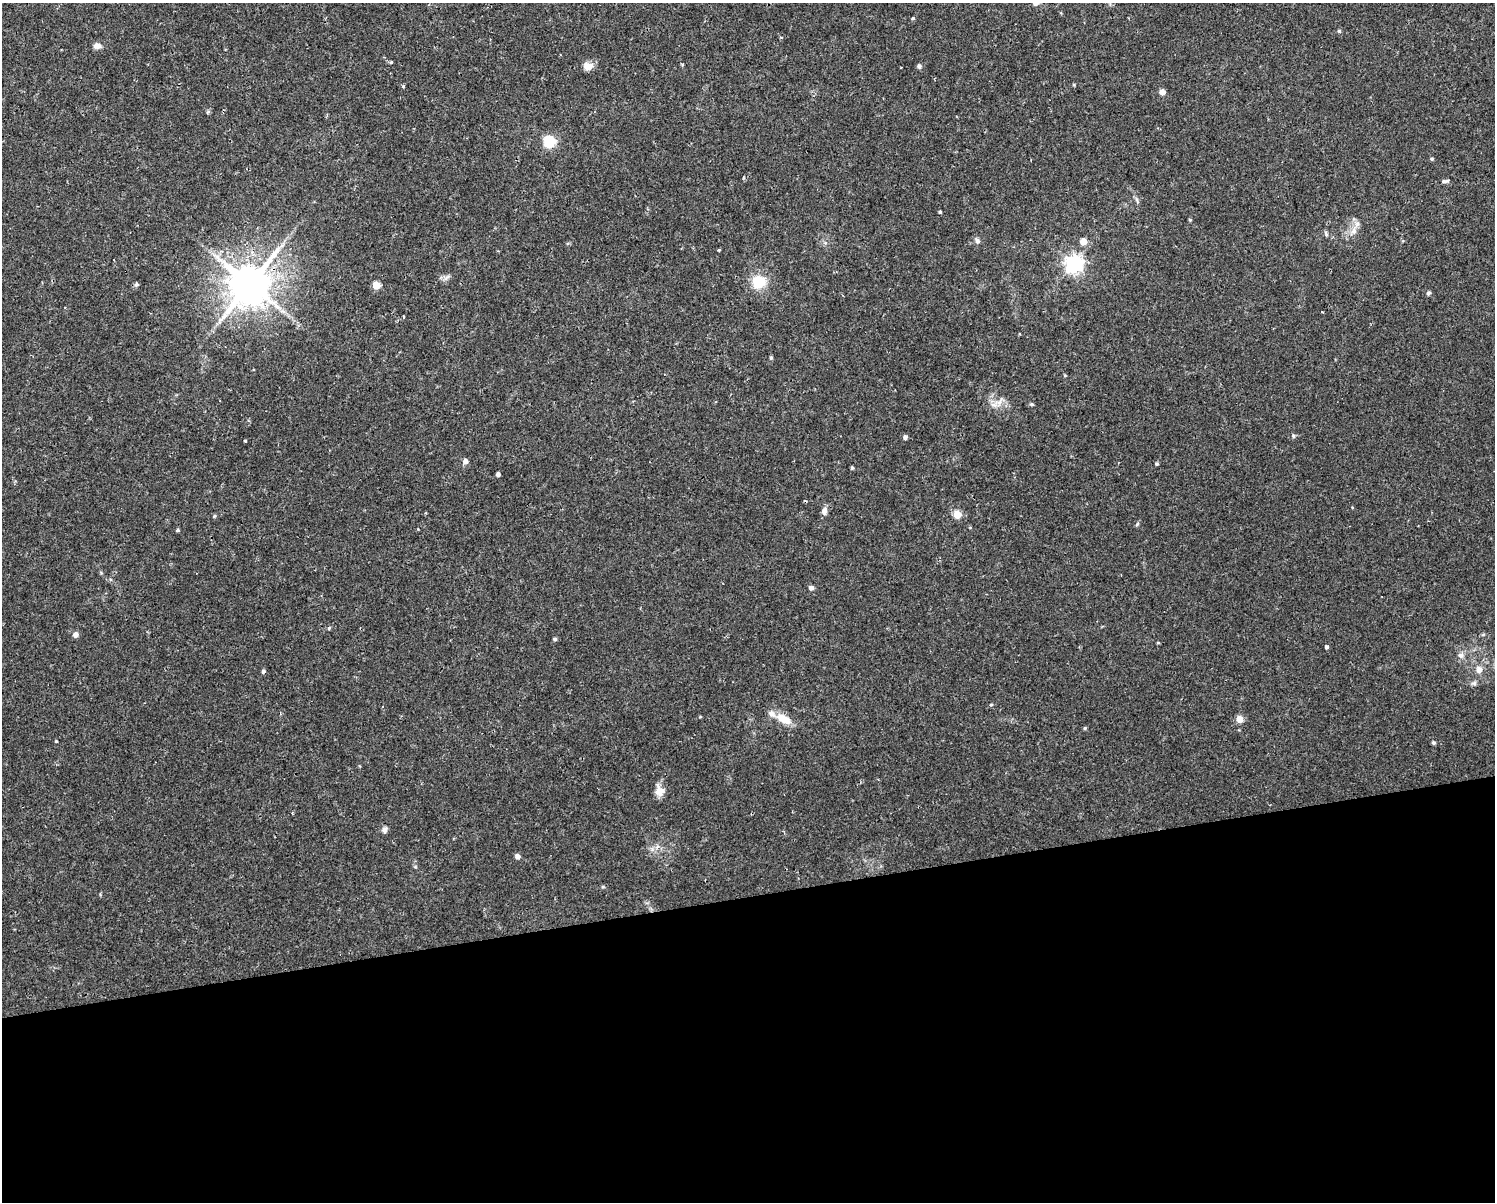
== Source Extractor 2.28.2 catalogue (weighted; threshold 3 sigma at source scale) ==
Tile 11 of 3 x 4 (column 2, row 4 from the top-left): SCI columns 1561-3053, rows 1-1200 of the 4573 x 4799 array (HDU 1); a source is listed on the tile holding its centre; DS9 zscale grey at full resolution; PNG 1497 x 1204 px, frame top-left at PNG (2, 3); no overlay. Shown black and unused: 25% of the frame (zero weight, under 2 of 3 exposures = <1% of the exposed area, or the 3 px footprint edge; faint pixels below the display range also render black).
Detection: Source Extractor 2.28.2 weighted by HDU 2 'WHT'; one run over the whole footprint, this tile lists its part. Background 0.0342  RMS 0.0031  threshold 0.0142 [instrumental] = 3 sigma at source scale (4.5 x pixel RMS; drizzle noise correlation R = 1.50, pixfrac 1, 0.0396/0.0396 arcsec/px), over >= 5 px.
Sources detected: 66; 1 cosmic-ray / hot-pixel residue — not listed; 1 inside a brighter listed object's ellipse — not listed separately; the other 64 listed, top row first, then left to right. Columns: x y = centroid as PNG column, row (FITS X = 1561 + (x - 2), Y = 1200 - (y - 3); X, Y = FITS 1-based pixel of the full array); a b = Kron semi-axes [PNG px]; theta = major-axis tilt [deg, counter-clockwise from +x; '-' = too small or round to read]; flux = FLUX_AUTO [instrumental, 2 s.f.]
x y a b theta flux
1036 3 8 6 5 1.2
913 18 4 3 - 0.57
1339 31 5 5 - 0.43
97 46 9 7 -4 1.6
391 62 3 3 - 0.79
682 65 5 3 - 0.31
588 66 11 9 -9 2.6
919 66 6 5 - 0.77
1162 92 5 5 - 1.9
549 142 6 6 - 33
1432 159 4 4 - 0.38
1445 181 11 4 7 0.81
1137 200 8 3 -71 0.63
940 212 3 3 - 0.41
1190 220 4 4 - 0.34
1354 230 13 7 68 2.3
1326 234 8 4 -64 0.58
977 241 8 6 -53 0.96
1083 241 5 5 - 4.7
719 250 3 3 - 0.42
1074 264 7 6 - 140
447 277 12 4 40 0.83
758 281 11 10 - 11
136 284 6 5 - 0.71
250 284 12 11 - 1100
377 285 5 5 - 7.9
1428 293 5 5 - 0.66
283 311 7 4 -19 0.82
1322 312 3 2 - 0.65
771 358 5 4 - 0.49
999 401 17 8 49 2.4
1032 404 5 4 - 0.48
1293 436 6 4 -89 0.42
905 437 5 5 - 0.77
245 441 3 3 - 0.4
465 461 6 6 - 1.3
1157 464 4 4 - 0.45
852 468 4 3 - 0.43
498 474 4 4 - 0.91
824 511 9 7 81 1.5
957 514 5 5 - 7.9
214 516 5 4 - 0.41
1137 524 7 4 46 0.42
178 530 5 4 - 0.39
811 588 5 4 - 1.3
329 628 4 3 - 0.61
75 634 6 5 - 1.5
555 639 6 4 1 0.51
1158 643 5 3 - 0.29
1326 647 4 4 - 0.66
1460 655 7 7 - 1.2
1479 670 7 7 - 2
263 671 5 5 - 0.58
1474 683 8 6 -1 0.8
991 705 4 4 - 0.36
382 707 4 2 - 0.25
784 719 19 9 -29 5.4
1239 719 5 5 - 5.1
1085 728 5 4 - 0.34
56 741 3 3 - 0.29
1433 743 4 4 - 0.52
659 791 13 11 -69 2.7
385 830 8 6 73 0.95
517 856 5 4 - 1.6
Overlapping masked pixels (flux is a lower limit): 1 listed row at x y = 250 284
Isophote crosses this tile's border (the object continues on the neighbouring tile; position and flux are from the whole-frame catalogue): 1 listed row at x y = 1036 3
Unlisted compact peaks at least as high as the median listed source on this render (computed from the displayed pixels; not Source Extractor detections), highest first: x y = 403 86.